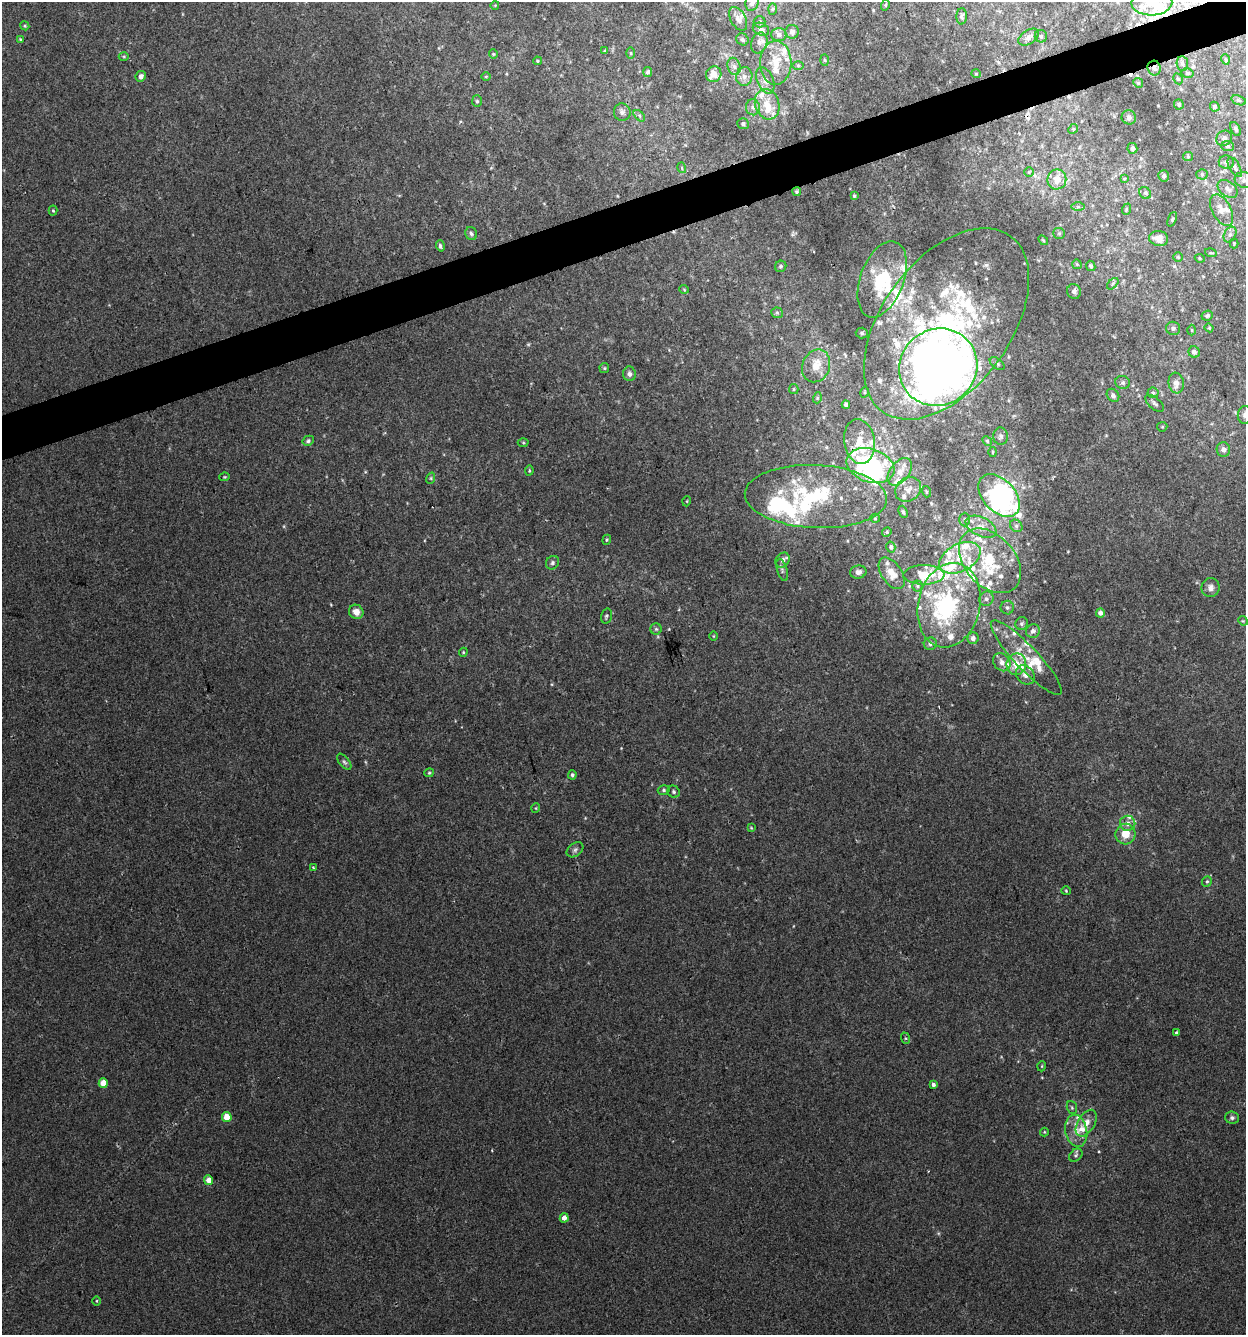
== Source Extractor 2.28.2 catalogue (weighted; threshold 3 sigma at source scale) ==
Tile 10 of 4 x 4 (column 2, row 3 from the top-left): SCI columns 1305-2548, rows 1334-2666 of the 5150 x 5332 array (HDU 1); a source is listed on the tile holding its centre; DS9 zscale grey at full resolution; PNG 1248 x 1337 px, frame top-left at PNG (2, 2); each listed source drawn as its Kron ellipse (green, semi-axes under 4 px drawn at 4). Shown black and unused: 3% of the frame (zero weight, under 2 of 3 exposures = <1% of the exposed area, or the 3 px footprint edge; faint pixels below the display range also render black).
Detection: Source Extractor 2.28.2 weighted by HDU 2 'WHT'; one run over the whole footprint, this tile lists its part. Background 0.00751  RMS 0.0053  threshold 0.0239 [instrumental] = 3 sigma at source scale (4.5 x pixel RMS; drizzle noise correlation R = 1.50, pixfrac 1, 0.0396/0.0396 arcsec/px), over >= 5 px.
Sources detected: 275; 1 too faint to see at this stretch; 8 inside a brighter object's white glare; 4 cosmic-ray / hot-pixel residue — neither listed nor drawn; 67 inside a brighter listed object's ellipse — not listed separately; the other 195 listed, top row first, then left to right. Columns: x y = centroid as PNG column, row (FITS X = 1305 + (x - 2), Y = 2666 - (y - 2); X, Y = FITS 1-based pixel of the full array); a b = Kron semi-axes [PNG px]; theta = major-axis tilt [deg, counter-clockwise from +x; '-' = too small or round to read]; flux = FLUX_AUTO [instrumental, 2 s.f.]
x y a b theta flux
752 2 9 6 74 2.6
1152 3 20 12 2 9
495 5 4 3 - 0.36
885 5 6 4 74 0.76
773 9 6 4 88 0.64
962 16 8 5 88 1.2
738 19 13 7 -60 2.5
760 22 6 6 - 1.1
25 26 4 3 - 0.52
761 29 8 6 -24 2.4
792 32 7 6 - 2
779 35 7 6 - 1.9
1041 36 6 6 - 1.2
1029 37 11 7 32 2.4
20 39 4 3 - 0.51
742 39 6 5 - 1
759 43 11 8 70 2.7
605 51 4 4 - 0.75
631 53 6 4 -90 0.68
493 54 4 4 - 0.56
124 56 5 3 - 0.58
1225 59 5 3 - 0.52
825 60 5 3 - 0.52
537 61 4 3 - 0.6
776 63 22 15 89 12
1182 64 7 5 -86 1.3
734 66 9 6 -74 1.9
798 66 6 4 -1 0.85
1154 68 7 6 - 1.9
648 72 5 4 - 1.4
1187 73 6 5 - 1.1
714 74 8 7 - 7.3
976 74 4 4 - 0.54
141 76 5 5 - 2.4
486 76 5 3 - 0.48
744 76 9 8 - 2.8
1178 79 6 4 -61 0.76
765 80 14 8 -67 4
1138 83 5 4 - 0.66
1239 100 7 4 -19 0.97
477 101 6 5 - 0.9
767 104 15 12 -74 9.5
1179 104 5 5 - 1.1
753 107 8 7 - 2.1
1215 107 5 4 - 1.1
622 112 9 8 - 2.1
639 116 7 4 -46 1
1129 117 7 7 - 1.5
743 124 6 5 - 1.2
1073 129 5 4 - 0.62
1236 129 7 4 -65 1.1
1224 138 8 7 - 1.9
1228 146 6 5 - 1
1132 148 5 5 - 1.2
1188 156 5 4 - 0.59
1226 162 8 6 -6 1.8
1235 167 11 5 -61 1.5
682 168 5 3 - 0.62
1029 172 4 4 - 0.57
1202 174 5 5 - 0.77
1164 176 6 5 - 1.3
1057 179 10 9 - 6.6
1124 179 4 3 - 0.44
1244 180 9 7 -16 2.1
1227 189 11 7 -38 3
797 192 4 4 - 0.83
1145 193 6 5 - 1.1
854 196 4 3 - 0.58
1078 207 6 4 0 1
1127 209 6 3 70 0.64
53 210 5 4 - 0.66
1222 210 17 9 -62 5.7
1172 219 7 4 67 0.72
471 233 7 5 -68 1.3
1059 233 6 5 - 0.94
1230 234 8 5 63 1.7
1159 238 9 7 -11 5.1
1043 240 6 3 -45 0.55
1234 243 5 4 - 0.52
440 246 6 4 -73 1.3
1211 253 6 3 -17 0.7
1178 257 4 4 - 0.61
1200 258 5 4 - 0.65
1077 264 5 4 - 0.56
781 266 6 5 - 1.1
1091 266 5 4 - 0.95
882 279 40 22 70 31
1113 284 7 4 45 0.85
684 289 5 3 - 0.39
1074 291 7 6 - 2.1
777 313 5 5 - 0.89
1207 316 6 5 - 1.1
946 324 109 64 54 180
1173 328 7 6 - 1.4
1209 328 4 4 - 0.61
1192 330 5 3 - 0.51
862 333 6 5 - 1
1194 352 6 5 - 2.1
997 364 8 5 -37 1.1
816 366 17 13 67 8.7
938 367 40 37 40 520
604 368 5 5 - 0.69
629 374 7 6 - 1.8
1123 382 7 6 - 1.4
1176 383 10 7 -82 3.7
794 389 5 4 - 0.75
865 392 5 3 - 0.51
1153 393 5 5 - 0.99
1113 395 7 5 -51 1.8
817 398 5 3 - 0.54
1155 403 11 5 -40 1.6
846 405 4 4 - 1.8
1245 415 9 7 84 2
1162 427 5 5 - 0.65
1001 436 9 7 89 1.9
308 441 6 5 - 0.99
987 441 5 4 - 0.76
859 442 22 15 -82 11
523 443 5 3 - 0.56
1223 449 7 6 - 2.3
993 452 5 3 - 0.6
870 466 24 16 -19 70
529 471 5 4 - 0.57
900 472 16 9 53 6.3
224 477 5 4 - 0.52
431 478 6 3 72 0.63
908 489 14 11 34 5.1
926 492 6 3 -71 0.59
999 495 25 16 -47 110
816 497 71 31 -3 61
687 501 5 3 - 0.44
903 512 6 4 -69 1
875 518 5 4 - 0.63
965 519 7 5 89 1.1
1016 526 7 5 -45 1.4
981 527 16 9 -26 5.5
887 532 5 4 - 0.69
607 540 5 4 - 0.67
891 547 5 4 - 1.3
960 558 22 13 27 14
783 560 8 6 55 2.5
990 561 37 25 -48 33
552 563 7 6 - 1.3
782 570 11 5 -74 1.5
858 572 8 6 11 1.9
892 573 17 10 -56 6.1
924 575 20 10 0 13
917 586 5 5 - 0.82
1210 588 9 9 - 2.6
986 599 7 7 - 1.9
949 605 43 31 77 66
1007 608 7 6 - 1.4
356 612 7 7 - 4.6
1100 613 4 4 - 2.5
606 616 7 5 75 0.99
1243 621 5 4 - 0.61
1022 623 7 6 - 1.3
656 629 6 6 - 1
1033 631 7 6 - 2.2
713 636 4 3 - 0.4
973 638 6 5 - 2.7
930 644 6 6 - 1.6
463 652 4 4 - 0.56
1026 657 50 11 -46 15
1002 662 10 8 -50 3.2
1016 664 11 10 - 8.3
1025 675 10 8 -48 2.9
344 762 9 5 -51 1.3
429 773 4 4 - 0.65
572 775 4 4 - 1.1
664 790 6 4 15 1
674 792 6 5 - 1.1
536 808 5 3 - 0.45
1128 823 8 7 - 3.2
751 828 4 3 - 0.46
1125 834 10 10 - 7.4
575 850 9 6 37 1.6
313 868 3 3 - 1.6
1207 882 5 4 - 0.82
1066 891 4 4 - 0.55
1176 1033 3 3 - 1.7
905 1038 6 4 -71 0.64
1042 1066 5 3 - 0.47
103 1083 5 4 - 9.4
933 1084 4 4 - 1.2
1072 1107 6 5 - 0.82
227 1117 5 4 - 9
1232 1118 7 6 - 1.3
1086 1123 15 8 59 5.3
1076 1131 16 11 -79 6.5
1044 1132 4 4 - 0.49
1076 1155 7 5 43 1.1
209 1180 5 4 - 4.3
564 1218 4 4 - 2.9
97 1301 4 3 - 0.48
Overlapping masked pixels (flux is a lower limit): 1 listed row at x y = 1154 68
Isophote crosses this tile's border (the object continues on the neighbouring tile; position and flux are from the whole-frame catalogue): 4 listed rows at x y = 752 2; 1152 3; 1244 180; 1245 415
Unlisted compact peaks at least as high as the median listed source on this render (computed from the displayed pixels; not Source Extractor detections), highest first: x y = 552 684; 284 526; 621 748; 365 472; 492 1150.